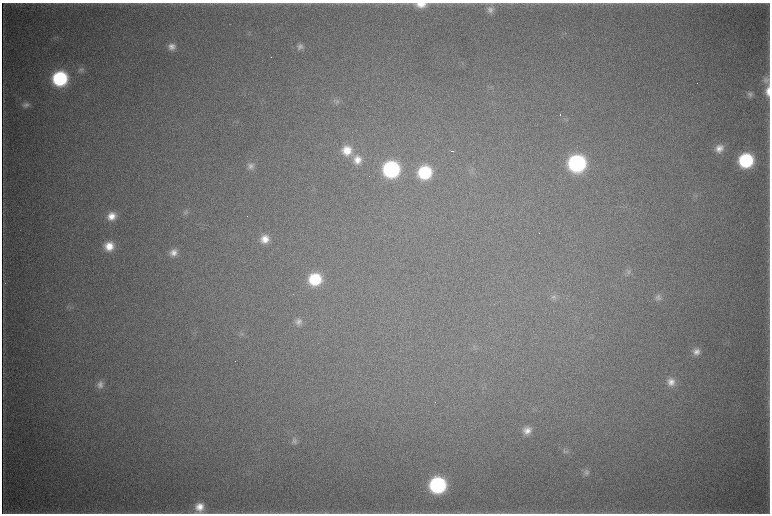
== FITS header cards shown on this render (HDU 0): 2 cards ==
NAXIS1  =                 1536 / length of data axis 1
NAXIS2  =                 1023 / length of data axis 2

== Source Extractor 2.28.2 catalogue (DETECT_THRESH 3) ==
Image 1536 x 1023 px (HDU 0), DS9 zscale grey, zoomed out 1/2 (1 PNG px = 2 x 2 image px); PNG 772 x 516 px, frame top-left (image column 1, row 1022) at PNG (2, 3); no overlay
Background 4890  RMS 40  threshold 120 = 3 sigma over >= 5 px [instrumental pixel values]
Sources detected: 49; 4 cannot appear on this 1/2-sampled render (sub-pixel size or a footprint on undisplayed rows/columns) and are not listed; the other 45 listed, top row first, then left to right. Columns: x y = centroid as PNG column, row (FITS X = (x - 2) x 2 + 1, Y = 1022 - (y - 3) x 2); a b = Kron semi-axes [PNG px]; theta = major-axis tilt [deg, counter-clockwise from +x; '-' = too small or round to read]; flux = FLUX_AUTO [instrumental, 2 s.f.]
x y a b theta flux
421 4 13 7 1 1.1e+05
490 10 10 9 - 5.7e+04
300 46 9 8 - 4.4e+04
172 47 9 9 - 6.5e+04
81 70 9 8 - 3.5e+04
60 78 11 11 - 9.9e+05
766 80 11 8 71 4.4e+04
768 91 16 6 89 8.8e+04
750 94 9 8 - 3.4e+04
336 101 10 6 -15 3.1e+04
26 105 9 8 - 4.0e+04
560 115 2 1 - 5.8e+03
719 148 11 9 21 8.4e+04
347 150 13 12 - 1.7e+05
451 151 4 1 - 5.1e+03
357 160 12 12 - 1.1e+05
746 160 11 10 - 8.4e+05
577 163 12 11 - 1.7e+06
251 166 10 9 - 5.0e+04
391 169 12 11 - 1.4e+06
425 172 11 11 - 5.9e+05
694 196 6 2 -3 1.2e+04
185 212 9 6 50 2.5e+04
112 216 10 9 - 1.1e+05
265 239 11 10 - 1.1e+05
109 246 10 9 - 1.5e+05
173 253 10 9 - 6.8e+04
628 272 8 7 - 3.1e+04
315 279 11 11 - 4.3e+05
658 296 10 7 9 3.9e+04
554 297 8 7 - 2.9e+04
70 307 5 2 - 7.0e+03
298 322 9 8 - 4.3e+04
242 334 7 3 -64 1.3e+04
696 352 10 9 - 6.4e+04
671 382 10 10 - 7.9e+04
100 385 10 8 65 5.2e+04
527 431 10 9 - 7.8e+04
294 441 8 8 - 3.5e+04
566 451 9 6 33 2.8e+04
586 472 9 8 - 3.7e+04
438 485 12 11 - 1.3e+06
199 507 13 11 82 1.3e+05
3 512 3 2 - 3.4e+03
502 513 7 1 0 9.1e+03
At the frame edge (FLAGS 8, measured only in part): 3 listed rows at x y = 421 4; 768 91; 199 507
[4 sub-pixel or undisplayed-footprint detections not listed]